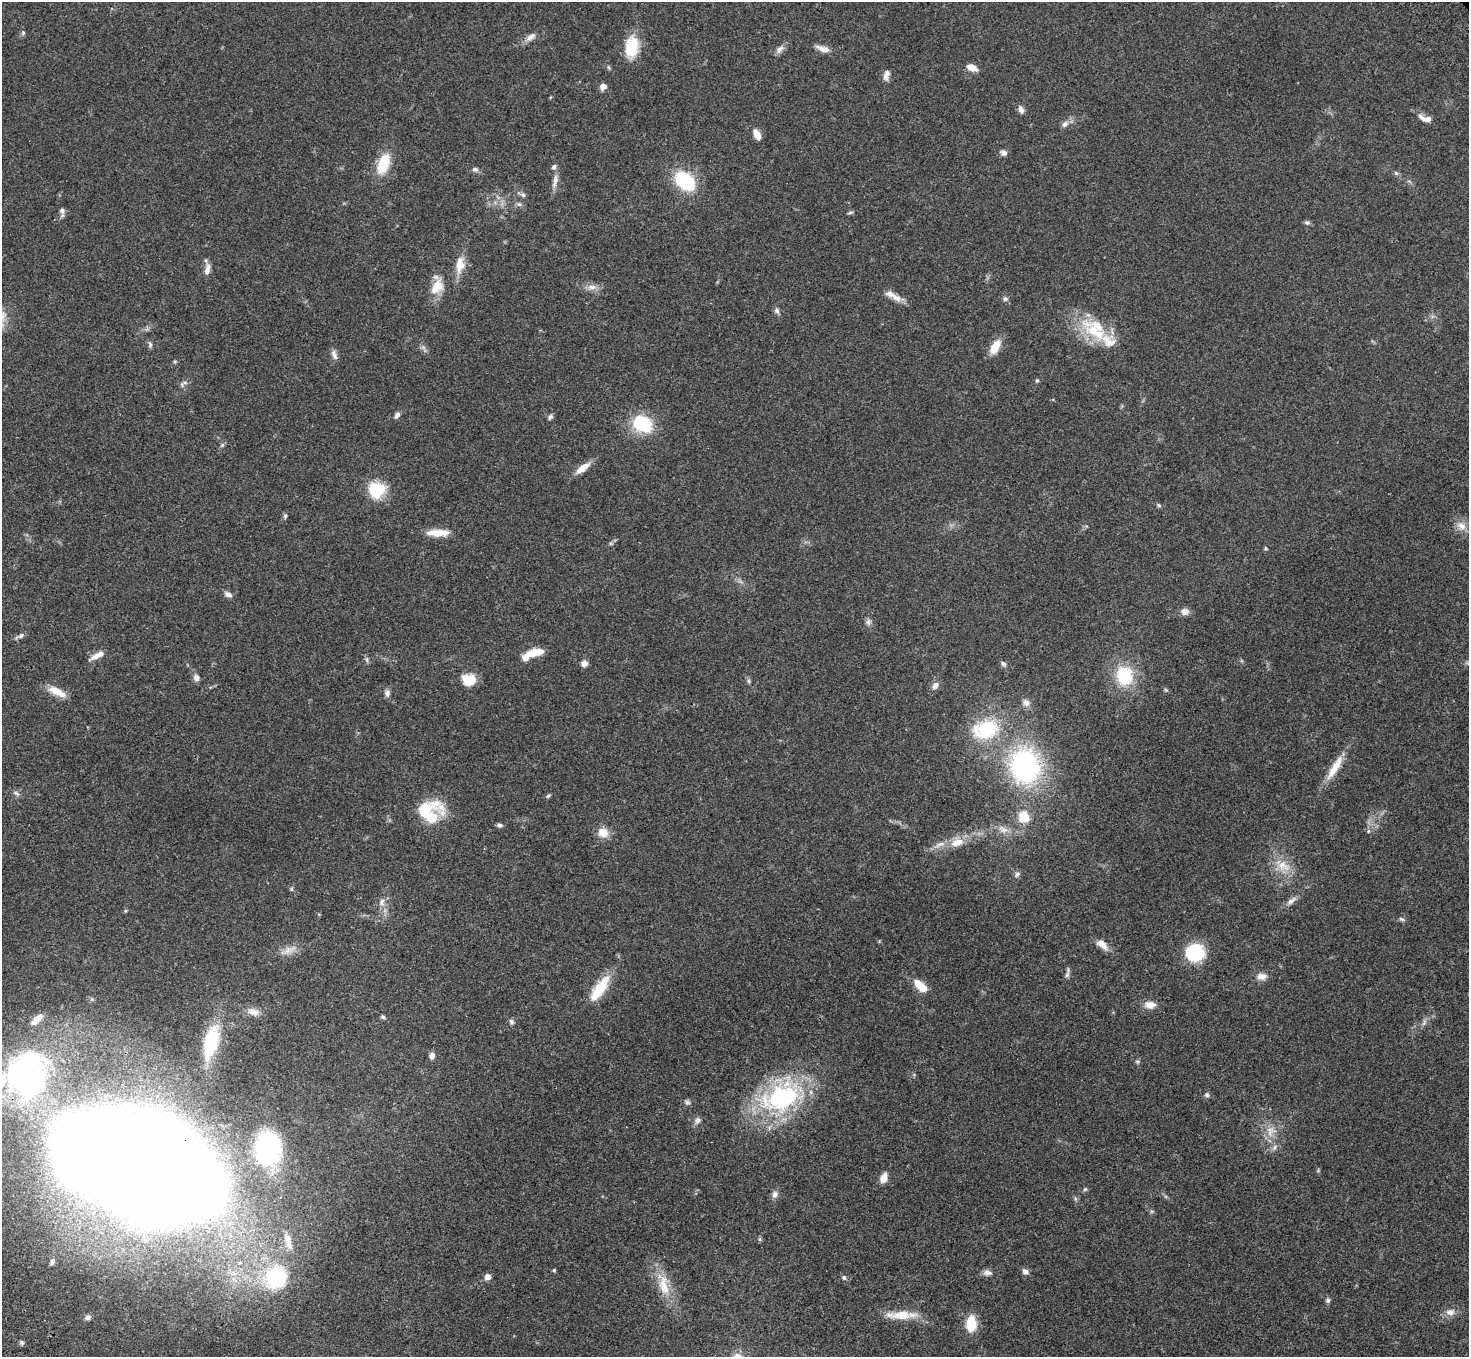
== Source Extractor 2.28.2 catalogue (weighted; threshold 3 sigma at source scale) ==
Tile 7 of 4 x 4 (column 3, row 2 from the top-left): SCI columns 3039-4505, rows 3088-4442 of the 6075 x 6036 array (HDU 1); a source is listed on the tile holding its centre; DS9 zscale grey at full resolution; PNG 1471 x 1359 px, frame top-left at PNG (2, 2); no overlay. Shown black and unused: <1% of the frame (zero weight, under 3 of 4 exposures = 6% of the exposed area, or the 3 px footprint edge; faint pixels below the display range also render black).
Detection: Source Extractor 2.28.2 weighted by HDU 2 'WHT'; one run over the whole footprint, this tile lists its part. Background 0.0482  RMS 0.0054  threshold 0.0243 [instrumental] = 3 sigma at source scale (4.5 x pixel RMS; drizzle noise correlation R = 1.50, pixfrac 1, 0.05/0.05 arcsec/px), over >= 5 px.
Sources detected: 136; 2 inside a brighter object's white glare — not listed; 7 inside a brighter listed object's ellipse — not listed separately; the other 127 listed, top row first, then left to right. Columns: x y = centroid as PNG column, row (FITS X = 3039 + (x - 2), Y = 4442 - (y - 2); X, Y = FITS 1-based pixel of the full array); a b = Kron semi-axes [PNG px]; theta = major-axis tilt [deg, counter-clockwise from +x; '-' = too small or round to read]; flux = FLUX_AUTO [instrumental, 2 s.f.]
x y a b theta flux
23 32 6 5 - 0.89
531 37 17 7 36 3.3
632 46 28 16 82 15
780 49 13 7 54 2.5
823 49 18 7 -18 3.9
972 67 11 7 -24 5.4
886 75 15 7 76 2.7
603 87 7 6 - 3.1
1021 109 10 6 -73 2.1
1425 118 19 7 -17 4.1
1065 124 9 7 42 2.2
757 134 10 6 -62 5.4
1004 153 7 7 - 2.2
383 164 22 11 71 18
475 169 8 6 -12 1.5
1396 173 6 6 - 0.98
555 180 20 6 80 3.6
685 181 21 14 -42 34
523 195 7 6 - 1.4
519 204 6 6 - 1.2
62 211 9 7 -83 1.9
850 213 7 4 1 0.84
1307 223 8 6 -11 1.2
460 265 22 10 81 8.5
207 269 16 7 77 3.4
437 287 21 13 60 9.9
592 287 14 7 3 3.4
896 297 19 8 -34 4.4
1005 299 7 6 - 1.3
777 311 7 6 - 1.5
1095 329 43 23 -38 26
150 345 9 5 -89 1.2
995 347 16 8 59 9.3
334 355 15 6 -69 2.3
175 362 5 5 - 0.76
1037 380 5 5 - 0.66
185 382 11 5 19 1.6
397 415 9 6 54 1.6
550 417 8 5 62 1.3
642 424 24 18 -29 25
222 445 6 4 45 0.87
582 468 22 8 37 5.7
377 490 17 16 - 21
1159 505 7 4 -28 0.93
285 516 7 5 88 0.99
1461 526 15 10 -33 4.5
438 533 28 8 0 8
1266 548 5 4 - 0.65
228 594 10 6 -27 2.1
1185 612 10 9 - 2.8
868 622 9 7 65 1.7
21 636 8 7 - 1.6
533 653 22 7 20 12
96 656 18 7 27 3.9
367 659 8 4 -81 1.1
584 663 7 7 - 2.4
1003 664 8 6 -47 1.3
1124 676 17 14 -77 28
197 678 8 7 - 2.6
468 680 14 12 -13 10
749 681 7 4 -89 0.92
935 685 10 7 53 2.7
1166 690 6 4 -43 0.69
57 692 24 9 -27 7
387 693 9 7 77 2
1026 703 11 9 -44 2.8
986 729 30 21 15 34
1024 766 40 35 -79 88
1335 768 39 9 59 10
16 793 11 5 -32 1.5
548 796 7 4 48 0.9
424 810 41 17 14 24
1024 817 9 9 - 14
500 825 7 5 -5 1.3
1003 829 16 7 -26 4
1368 831 6 5 - 0.9
603 832 13 11 -22 6.5
957 842 19 12 15 7.7
1283 866 21 15 -27 9.8
1017 874 8 6 37 1.4
1291 901 16 6 38 2.9
382 902 10 8 87 2.8
125 911 5 4 - 0.61
1401 919 8 5 -27 1.1
1102 944 17 8 -39 4.5
289 950 22 9 22 4.9
1195 952 21 19 8 24
1067 975 9 6 66 1.6
1262 976 12 9 2 3.9
920 985 15 7 -41 12
599 989 36 12 56 16
1150 1005 14 9 -5 4.7
253 1012 16 9 -13 4.1
383 1017 6 5 - 0.9
37 1019 15 7 43 4.6
511 1022 8 6 -71 1.3
1424 1022 11 5 74 1.7
211 1042 40 15 76 29
432 1056 8 6 80 2
1137 1061 7 4 0 0.81
25 1079 56 48 -33 130
1207 1095 7 6 - 1.1
782 1097 56 35 24 78
687 1102 8 5 -20 1.3
698 1120 8 7 - 2.1
1271 1131 17 14 81 7.5
268 1149 32 23 82 79
138 1165 116 66 -22 2600
883 1178 9 7 71 5.4
1085 1189 6 5 - 0.81
775 1194 9 7 66 2.3
760 1239 6 5 - 0.78
288 1241 25 9 -73 7.1
52 1262 9 5 67 1.4
554 1270 5 4 - 0.58
987 1272 11 7 -8 2.4
1025 1272 8 7 - 2.2
276 1277 36 32 52 45
487 1277 6 5 - 3.8
844 1277 6 6 - 1.1
663 1285 35 14 -77 13
1328 1300 7 6 - 1.2
1450 1312 12 9 7 3.7
901 1315 42 10 1 11
88 1317 8 6 18 1.7
971 1324 13 9 87 17
22 1343 7 4 -19 0.9
Overlapping masked pixels (flux is a lower limit): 2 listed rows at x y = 25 1079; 138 1165
Isophote crosses this tile's border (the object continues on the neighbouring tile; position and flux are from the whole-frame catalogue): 1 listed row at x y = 138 1165